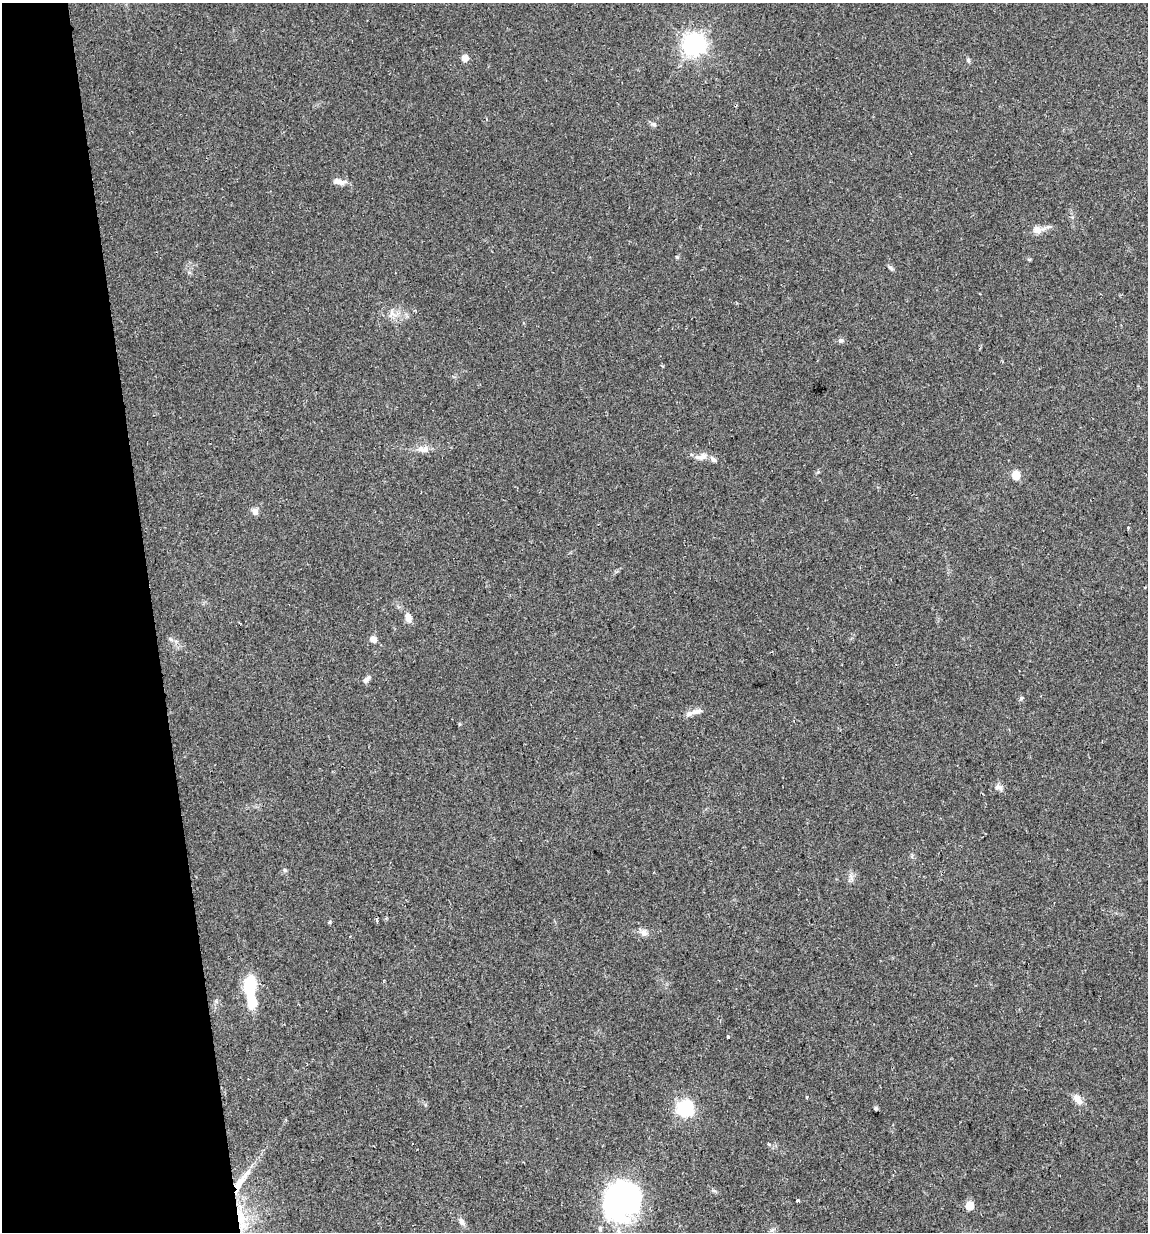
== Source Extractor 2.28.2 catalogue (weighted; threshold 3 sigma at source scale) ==
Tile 5 of 4 x 4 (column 1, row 2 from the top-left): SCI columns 37-1182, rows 2491-3720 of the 4700 x 4980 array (HDU 1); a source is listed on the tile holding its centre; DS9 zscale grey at full resolution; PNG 1150 x 1234 px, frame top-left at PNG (2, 3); no overlay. Shown black and unused: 13% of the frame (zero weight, under 2 of 3 exposures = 2% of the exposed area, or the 3 px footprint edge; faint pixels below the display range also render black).
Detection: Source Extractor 2.28.2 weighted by HDU 2 'WHT'; one run over the whole footprint, this tile lists its part. Background 0.0534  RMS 0.0079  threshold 0.0354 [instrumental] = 3 sigma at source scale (4.5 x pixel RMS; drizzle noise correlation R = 1.50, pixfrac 1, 0.0396/0.0396 arcsec/px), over >= 5 px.
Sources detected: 40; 2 inside a brighter object's white glare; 2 cosmic-ray / hot-pixel residue — not listed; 2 inside a brighter listed object's ellipse — not listed separately; the other 34 listed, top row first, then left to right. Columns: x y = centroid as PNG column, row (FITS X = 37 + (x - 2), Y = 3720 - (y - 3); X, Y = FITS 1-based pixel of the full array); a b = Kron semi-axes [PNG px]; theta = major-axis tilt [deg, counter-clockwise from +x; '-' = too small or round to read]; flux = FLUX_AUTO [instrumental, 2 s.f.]
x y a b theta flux
695 44 8 7 - 440
465 58 5 5 - 6.9
968 60 7 4 -80 1.4
653 124 8 5 -16 1.7
341 182 13 7 10 4
1037 230 11 10 - 5.4
677 257 5 4 - 0.86
890 267 8 5 -53 1.5
392 313 13 6 -55 4.5
841 340 9 5 10 1.9
423 449 18 9 -2 6.3
701 457 18 8 13 5.5
1016 475 5 5 - 23
255 512 8 7 - 3.5
1128 527 4 2 - 0.9
408 618 12 8 -73 5.1
171 639 6 4 -88 1.2
373 639 6 5 - 6
366 679 11 6 44 2.8
1021 698 5 5 - 1.4
697 711 19 7 14 4.9
998 787 13 7 -26 3.1
644 933 10 9 - 3.7
250 988 13 13 - 20
728 1037 3 3 - 1.3
1078 1099 14 8 -50 6.1
685 1108 7 6 - 190
876 1108 5 4 - 1.3
241 1181 37 8 55 15
798 1200 4 3 - 2.7
621 1202 31 28 32 200
969 1205 5 5 - 16
241 1218 24 12 -74 20
461 1222 10 7 -71 3.1
Overlapping masked pixels (flux is a lower limit): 2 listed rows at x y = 241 1181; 241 1218
Isophote crosses this tile's border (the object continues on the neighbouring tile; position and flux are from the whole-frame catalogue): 1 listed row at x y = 621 1202
Unlisted compact peaks at least as high as the median listed source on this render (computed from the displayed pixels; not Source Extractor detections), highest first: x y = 285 870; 769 1144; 330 922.